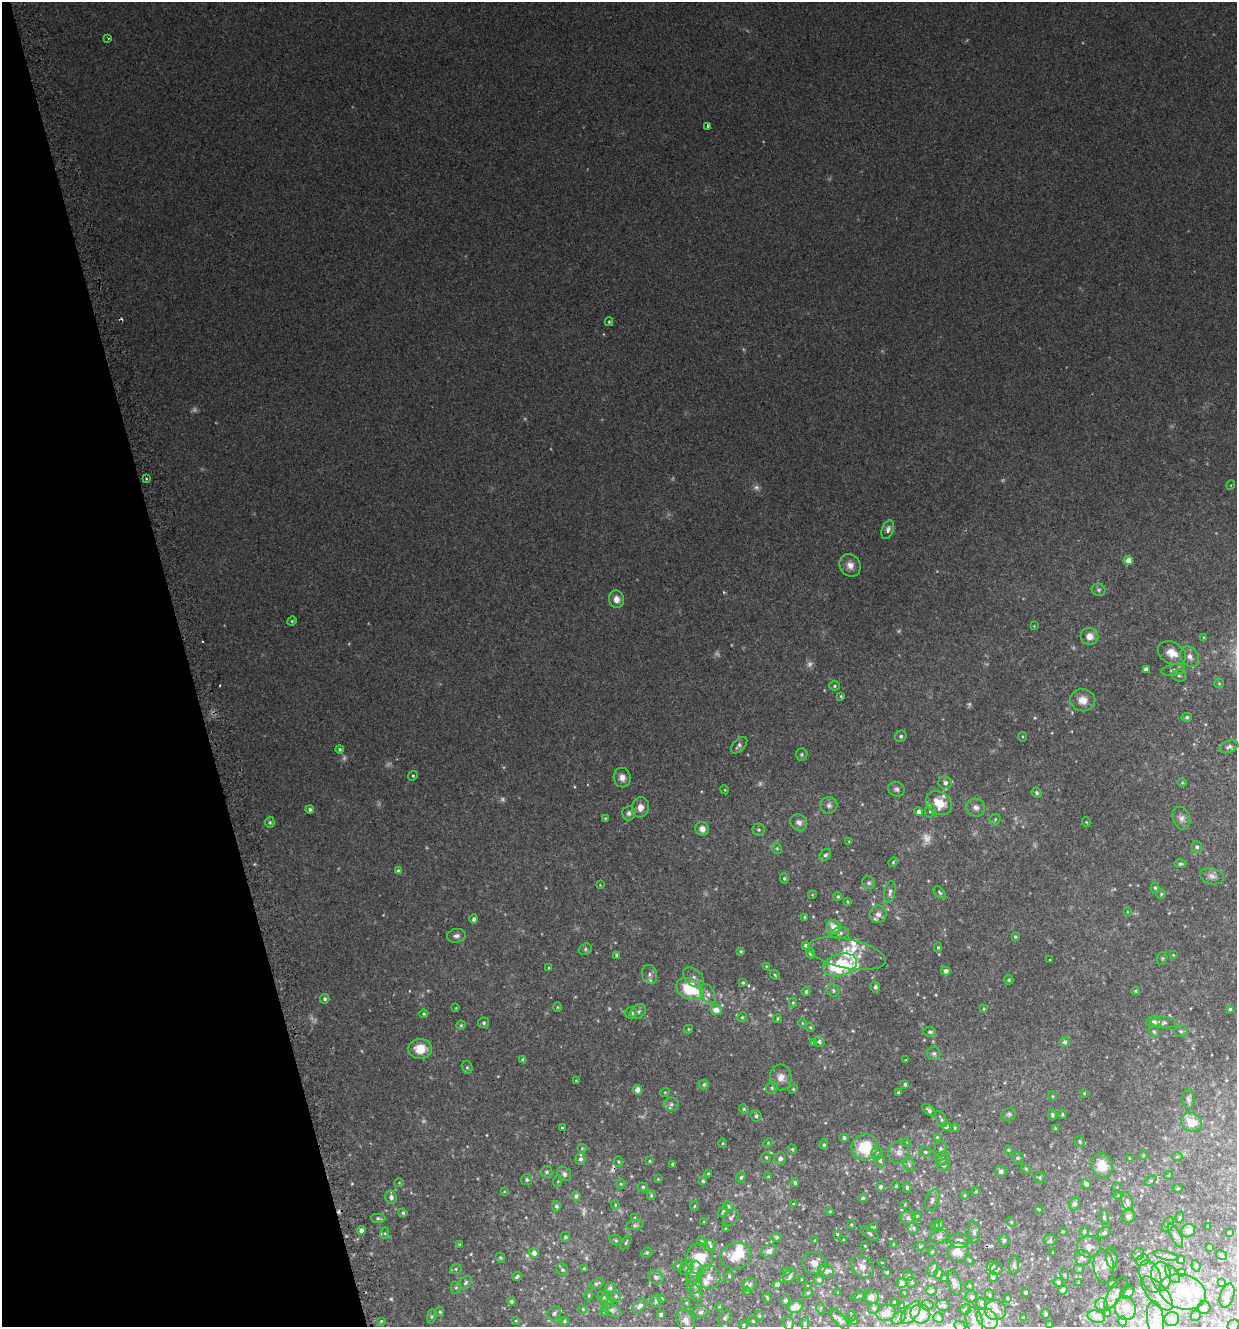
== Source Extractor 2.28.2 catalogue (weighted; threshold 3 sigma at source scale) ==
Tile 5 of 4 x 4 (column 1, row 2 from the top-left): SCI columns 103-1337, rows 2697-4021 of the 5195 x 5393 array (HDU 1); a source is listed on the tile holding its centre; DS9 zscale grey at full resolution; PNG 1239 x 1329 px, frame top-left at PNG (2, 2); each listed source drawn as its Kron ellipse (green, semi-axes under 4 px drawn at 4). Shown black and unused: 15% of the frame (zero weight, under 2 of 3 exposures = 3% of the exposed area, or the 3 px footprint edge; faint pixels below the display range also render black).
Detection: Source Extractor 2.28.2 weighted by HDU 2 'WHT'; one run over the whole footprint, this tile lists its part. Background 0.0199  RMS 0.008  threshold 0.036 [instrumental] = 3 sigma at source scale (4.5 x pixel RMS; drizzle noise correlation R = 1.50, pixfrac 1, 0.0396/0.0396 arcsec/px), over >= 5 px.
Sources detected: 505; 25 too faint to see at this stretch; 4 cosmic-ray / hot-pixel residue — neither listed nor drawn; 44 inside a brighter listed object's ellipse — not listed separately; the other 432 listed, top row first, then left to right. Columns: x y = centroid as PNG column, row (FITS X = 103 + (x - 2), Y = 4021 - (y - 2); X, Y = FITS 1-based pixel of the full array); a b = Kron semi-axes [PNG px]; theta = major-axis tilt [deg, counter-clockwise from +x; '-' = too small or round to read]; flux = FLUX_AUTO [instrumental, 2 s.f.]
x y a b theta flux
108 38 3 2 - 0.76
708 126 4 3 - 2.6
609 322 4 3 - 0.86
146 479 3 2 - 0.93
1231 485 5 3 - 0.57
888 530 10 6 70 3.5
1128 560 4 4 - 7.8
850 565 11 10 - 5.4
1098 590 7 6 - 1.5
616 599 9 7 -80 5.5
292 621 5 4 - 0.88
1034 626 3 3 - 0.5
1090 636 9 8 - 6.2
1204 637 4 4 - 1
1172 653 15 11 -26 11
1190 657 11 8 -58 4.6
1146 669 4 4 - 4.3
1173 670 12 5 10 2.2
1179 676 7 6 - 1.7
1219 683 5 5 - 0.92
835 686 5 4 - 1.1
841 696 4 3 - 0.69
1083 700 12 11 - 7.9
1187 717 5 4 - 1.3
901 736 6 5 - 1.5
1022 737 5 2 - 0.65
739 745 10 6 45 2.6
1229 747 10 5 20 2.4
340 749 4 4 - 1.2
802 754 6 6 - 1.3
413 776 5 4 - 0.93
622 778 10 8 -78 4.7
945 783 6 6 - 2.7
1182 783 5 3 - 0.64
896 789 8 7 - 2.3
725 790 4 3 - 0.65
1037 793 5 5 - 1.8
939 803 14 10 -37 15
829 805 8 8 - 2.6
640 807 10 8 79 5.1
976 808 9 8 - 3.4
310 809 4 4 - 1.8
930 811 6 5 - 1.4
919 812 4 4 - 3.4
629 813 7 7 - 2.2
605 818 4 3 - 0.59
1181 818 11 8 -72 3.9
995 819 6 5 - 1.1
270 822 5 4 - 1.2
799 822 9 7 -36 3.7
1086 822 5 3 - 0.6
702 829 7 6 - 4.1
759 830 6 6 - 1.4
849 842 3 2 - 0.47
1197 847 6 5 - 2.2
777 848 6 4 -67 1
825 855 7 5 46 1.5
893 862 5 4 - 0.92
1180 864 6 4 -1 1.7
398 871 4 4 - 1.6
1212 876 12 8 -16 3.6
784 878 5 4 - 1
869 883 7 6 - 1.7
600 885 3 3 - 0.48
1155 888 5 4 - 1.1
890 892 11 5 79 2.8
940 892 7 4 -46 1.4
1161 894 5 4 - 0.95
812 895 4 3 - 0.61
838 897 5 4 - 1.2
847 902 4 3 - 0.83
1127 911 3 2 - 0.54
878 914 9 8 - 3.9
805 917 3 3 - 1.4
474 919 4 4 - 2
834 927 8 6 -52 9.7
840 933 9 5 8 2.3
456 936 9 7 7 2.7
1015 937 4 3 - 1
805 945 4 4 - 1.4
938 947 5 4 - 1
585 949 7 5 24 1.3
741 951 3 3 - 0.99
810 953 5 4 - 2.2
847 954 39 14 -12 21
617 955 4 3 - 1.7
1173 955 3 3 - 0.57
1162 958 6 5 - 1.1
1050 960 3 3 - 1
840 965 17 11 16 50
766 966 4 3 - 0.56
549 968 4 3 - 0.75
946 971 4 4 - 3.7
650 975 9 7 -81 3.2
775 975 6 3 -46 0.96
693 977 12 7 -43 3.9
1009 980 5 4 - 1.2
743 982 3 3 - 1.1
875 987 5 5 - 2.2
690 989 14 10 -24 38
833 990 7 6 - 1.6
1136 991 4 3 - 0.84
806 992 4 4 - 1.6
708 994 11 6 -61 3.6
325 999 5 4 - 1.6
793 1003 5 4 - 0.87
557 1007 4 4 - 0.76
456 1008 3 3 - 0.53
984 1009 4 3 - 0.77
1230 1009 4 3 - 1
716 1010 6 5 - 7.1
638 1012 8 6 47 2.3
631 1013 6 6 - 2.9
424 1014 4 4 - 1.1
742 1017 5 4 - 1
777 1019 4 3 - 0.9
1154 1022 8 5 1 3.1
1163 1022 12 6 -5 2.7
484 1023 5 5 - 1.7
802 1023 4 3 - 0.61
461 1025 4 4 - 0.95
810 1027 4 4 - 0.91
688 1029 4 4 - 0.81
1181 1031 7 5 -3 1.4
930 1032 6 5 - 1.8
1154 1032 6 4 -58 1.5
819 1041 5 5 - 2.3
1065 1042 5 4 - 2
813 1043 4 4 - 0.98
420 1049 12 10 1 15
934 1053 6 6 - 1.8
523 1060 4 4 - 2.7
906 1060 3 2 - 0.5
467 1067 7 5 -74 1.4
781 1077 13 11 -84 5.8
576 1080 3 2 - 0.48
704 1084 5 4 - 1.4
905 1084 4 3 - 1.4
772 1088 6 5 - 1.5
793 1089 5 4 - 0.87
638 1090 4 4 - 6.8
665 1092 5 3 - 0.6
898 1092 3 3 - 1
1084 1093 4 3 - 0.68
1052 1096 5 3 - 0.65
1188 1099 9 6 90 2.2
671 1104 7 6 - 2.1
744 1109 5 4 - 1
929 1110 8 4 -39 2.1
1009 1114 7 6 - 1.7
1062 1114 4 3 - 1.1
1052 1115 5 4 - 1.3
756 1116 5 5 - 2
941 1119 9 4 -61 1.4
1192 1122 11 9 -26 11
946 1127 4 4 - 2.1
562 1128 4 3 - 1
955 1128 4 4 - 0.71
1055 1129 4 3 - 1
937 1137 3 3 - 0.77
844 1138 5 4 - 1.8
1080 1142 5 4 - 1.3
722 1143 5 3 - 0.65
768 1143 5 4 - 0.87
906 1143 5 3 - 0.59
824 1145 5 4 - 1.1
865 1147 13 13 - 27
582 1148 4 4 - 0.78
792 1149 5 4 - 1.1
940 1149 8 6 -89 2
1008 1150 4 3 - 0.73
899 1152 12 10 70 5
925 1152 6 4 -5 1.3
877 1153 6 6 - 1.9
1143 1155 5 3 - 0.79
766 1157 5 5 - 1.2
1177 1157 6 4 1 1.1
780 1158 6 5 - 3.3
1018 1158 6 5 - 1.6
1129 1158 3 3 - 0.57
580 1159 6 5 - 2.6
942 1159 7 6 - 2
649 1161 3 3 - 0.64
880 1161 7 5 -89 1.7
618 1162 5 4 - 0.98
672 1164 3 3 - 1.1
909 1164 7 5 -70 1.4
944 1165 6 6 - 1.9
1102 1166 12 10 -67 12
1026 1169 5 4 - 0.88
1001 1171 6 5 - 2
546 1172 6 6 - 1.9
564 1174 8 6 -48 2.8
708 1174 4 3 - 1.1
1168 1175 5 4 - 0.7
741 1177 5 4 - 1.5
768 1177 4 4 - 0.69
1040 1177 5 5 - 1.1
527 1179 5 5 - 1.7
658 1179 3 3 - 0.57
558 1181 6 3 72 0.85
703 1181 4 4 - 1
1151 1181 7 4 44 1.2
795 1182 4 4 - 1.4
399 1183 5 3 - 0.62
621 1184 4 4 - 0.81
1086 1184 5 4 - 2.7
896 1186 3 3 - 0.98
643 1187 5 4 - 1
880 1187 4 4 - 2.5
1117 1187 3 3 - 0.51
907 1188 5 4 - 1.3
1178 1188 5 3 - 0.87
504 1191 4 3 - 0.68
976 1191 4 4 - 0.87
651 1195 5 4 - 1
964 1195 5 4 - 0.88
1118 1195 4 2 - 0.51
576 1196 4 4 - 2.5
391 1197 7 5 -80 2.8
863 1198 5 4 - 1.3
932 1200 11 6 69 2.7
1127 1202 9 5 -75 2.6
793 1204 3 3 - 0.76
905 1204 4 3 - 0.62
1075 1204 6 5 - 1.9
615 1205 4 4 - 0.89
556 1206 5 4 - 1.6
694 1206 5 3 - 0.62
728 1206 5 5 - 1.3
1039 1209 4 3 - 0.68
723 1211 6 4 54 0.94
830 1211 4 3 - 0.71
403 1213 4 4 - 1.3
917 1216 5 4 - 0.97
1128 1216 7 6 - 1.9
635 1217 4 4 - 0.7
1104 1217 7 5 -81 1.4
1180 1217 6 4 73 0.87
378 1218 7 5 1 1.6
731 1218 9 6 53 1.8
908 1218 7 6 - 2.8
704 1222 3 2 - 0.52
1011 1222 5 4 - 0.82
939 1224 5 4 - 0.87
1168 1224 8 5 64 1.7
635 1225 9 5 11 1.6
851 1225 4 3 - 0.82
935 1226 5 4 - 1.4
1208 1226 3 2 - 0.61
873 1227 5 3 - 1.7
726 1228 4 3 - 0.63
913 1228 6 5 - 1.4
361 1230 4 4 - 4.1
1063 1231 4 3 - 0.67
1084 1231 5 4 - 1.2
1188 1231 7 6 - 5.1
974 1232 11 6 -85 2.4
1229 1232 4 3 - 1.1
385 1233 6 4 72 1.1
1104 1233 7 5 34 2
837 1234 3 3 - 0.88
870 1234 10 4 -35 1.6
1175 1236 13 5 -62 2.5
565 1237 5 4 - 1.5
777 1237 5 4 - 1.2
939 1237 10 6 21 2.3
616 1240 6 5 - 1.2
843 1240 3 3 - 0.68
1004 1240 6 4 87 1.2
1050 1240 6 6 - 1.5
701 1241 5 3 - 0.73
815 1241 4 3 - 1.3
959 1241 10 7 -8 4.1
626 1242 7 4 58 1.3
460 1244 4 3 - 0.73
894 1244 3 2 - 0.69
710 1246 6 5 - 1.5
865 1246 3 2 - 0.63
920 1246 5 3 - 0.75
1089 1247 12 11 - 5.7
1209 1247 4 3 - 1.6
769 1251 8 6 30 3.6
932 1252 5 4 - 0.88
958 1252 10 9 - 11
534 1253 5 5 - 4.3
647 1253 6 5 - 1.1
1053 1253 2 2 - 0.5
1138 1254 6 5 - 1.6
1222 1255 6 4 -28 1.2
736 1256 16 13 15 13
1166 1256 13 4 -14 2
500 1258 5 4 - 0.89
699 1258 15 13 76 24
1082 1258 8 7 - 4.9
1112 1258 11 5 -84 2.2
969 1260 5 3 - 0.75
1142 1260 7 5 23 1.8
1181 1260 4 4 - 1.4
814 1263 12 11 - 5.2
882 1263 3 2 - 0.81
1014 1265 10 5 88 1.6
678 1266 5 5 - 1.3
992 1266 6 5 - 2.3
1104 1266 17 10 -86 5.9
1196 1266 6 4 -82 1.5
686 1267 8 6 55 2
862 1267 13 9 -43 5.3
456 1269 6 5 - 1.1
562 1269 6 5 - 1.6
584 1269 3 3 - 0.97
996 1269 6 6 - 1.9
1079 1269 5 5 - 0.93
933 1270 8 5 76 1.9
786 1271 3 3 - 0.69
826 1271 8 6 -24 4.7
887 1272 3 3 - 1.4
1182 1272 4 4 - 0.77
695 1273 11 8 76 4.1
939 1274 5 3 - 1.4
1173 1274 10 5 -53 2.4
1065 1275 6 3 -73 0.97
517 1276 5 3 - 1.3
729 1276 5 4 - 0.87
790 1276 8 5 52 2
908 1276 5 4 - 1.1
1150 1276 17 10 -68 7.9
1161 1276 14 10 -83 7.5
656 1277 8 6 -33 2.8
709 1277 12 11 - 5.9
993 1277 5 5 - 1
944 1278 3 3 - 0.88
802 1280 3 3 - 0.88
819 1280 5 5 - 2.3
912 1282 5 5 - 1.4
1058 1282 5 4 - 1.5
1079 1282 4 3 - 0.72
466 1283 7 5 57 1.8
597 1283 7 4 21 1.6
902 1283 5 5 - 2.9
954 1283 13 6 -72 2.8
1113 1283 5 3 - 1.5
1221 1283 3 3 - 0.77
777 1284 4 4 - 5.1
695 1285 9 7 70 3.2
750 1285 7 6 - 1.7
807 1286 3 2 - 0.51
970 1286 5 3 - 0.66
456 1288 6 5 - 1.4
610 1288 5 5 - 1.7
1063 1290 5 4 - 2.2
747 1291 4 4 - 0.68
931 1291 5 5 - 1.6
1026 1292 3 3 - 2.2
1127 1292 7 6 - 2.7
1183 1292 23 17 -17 32
696 1293 8 6 -69 1.9
808 1293 5 4 - 0.92
838 1293 2 2 - 0.54
905 1293 3 2 - 0.72
1116 1293 18 7 57 4.1
1157 1293 21 9 -48 10
990 1295 5 3 - 0.83
1227 1295 12 7 71 3.8
589 1296 5 4 - 0.94
616 1296 5 4 - 0.92
859 1296 8 4 18 1.2
603 1297 6 5 - 1.8
767 1297 5 3 - 0.75
871 1297 8 7 - 5.3
971 1297 6 5 - 1.6
1008 1298 4 3 - 0.75
661 1299 3 3 - 1.6
785 1300 5 5 - 1.8
511 1301 4 4 - 1.6
656 1301 7 5 76 1.4
607 1302 7 5 -63 1.5
894 1302 3 2 - 0.58
686 1303 5 4 - 0.85
981 1303 6 4 -73 1.4
927 1305 6 5 - 1.5
943 1305 7 5 -10 1.8
1101 1305 6 6 - 2.2
640 1306 8 5 45 2.8
902 1306 4 4 - 0.72
719 1307 4 4 - 0.71
796 1307 8 5 25 9.1
821 1308 5 3 - 0.73
874 1308 6 5 - 1.5
1125 1308 12 10 -69 5.4
1204 1308 6 6 - 3.4
583 1309 4 4 - 0.74
612 1310 10 5 -21 2.1
965 1310 6 5 - 1.5
996 1310 10 10 - 7.5
440 1312 5 4 - 1
604 1312 3 3 - 0.84
701 1312 8 6 4 2.3
554 1313 8 6 47 2.7
886 1313 9 7 17 6.9
911 1313 13 7 51 4.6
920 1314 10 9 - 14
1046 1314 5 3 - 0.77
1108 1314 4 3 - 0.97
661 1315 4 3 - 2.1
431 1316 7 4 82 1
759 1316 5 4 - 0.96
851 1316 5 3 - 0.9
1196 1316 5 5 - 1
1096 1317 9 6 -15 2.2
725 1318 8 5 54 1.6
899 1318 8 5 36 1.8
938 1318 5 5 - 1.5
987 1318 12 9 -44 5.5
1023 1318 3 3 - 0.69
839 1319 13 5 -47 2.6
1172 1319 7 7 - 2.8
974 1320 13 8 -75 5.4
1155 1320 19 8 -82 9.3
381 1321 4 4 - 0.79
516 1321 4 4 - 0.78
564 1321 5 4 - 0.97
686 1321 12 8 -63 3.6
753 1321 4 4 - 0.91
854 1321 4 4 - 0.84
1123 1321 5 4 - 0.71
789 1323 7 5 -78 1.8
805 1324 6 4 -90 1
1050 1324 3 2 - 0.54
744 1325 4 3 - 0.72
1234 1325 6 5 - 1.8
960 1326 6 4 -24 1.1
Isophote crosses this tile's border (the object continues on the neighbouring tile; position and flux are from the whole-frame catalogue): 3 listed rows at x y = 1155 1320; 1234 1325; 960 1326
Unlisted compact peaks at least as high as the median listed source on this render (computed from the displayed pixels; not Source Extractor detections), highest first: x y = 220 685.